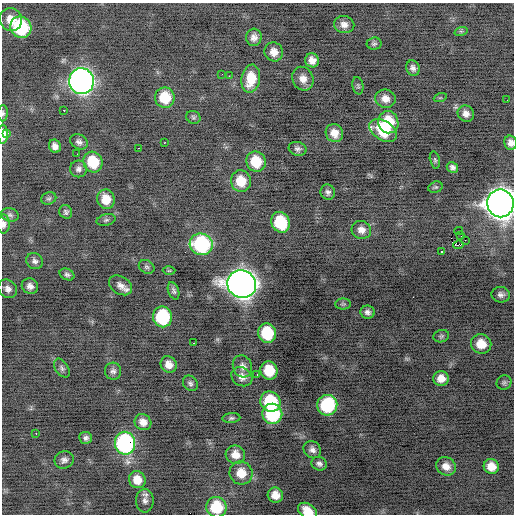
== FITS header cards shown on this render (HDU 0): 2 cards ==
NAXIS1  =                  512 / Axis length
NAXIS2  =                  512 / Axis length

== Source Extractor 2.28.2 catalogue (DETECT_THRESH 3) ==
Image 512 x 512 px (HDU 0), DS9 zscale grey, 1 PNG px = 1 image px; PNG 516 x 516 px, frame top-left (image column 1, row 512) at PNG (2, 3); each listed source drawn as its Kron ellipse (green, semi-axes under 4 px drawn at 4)
Background -0.466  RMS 0.85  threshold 2.56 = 3 sigma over >= 5 px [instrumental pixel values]
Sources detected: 105; all 105 listed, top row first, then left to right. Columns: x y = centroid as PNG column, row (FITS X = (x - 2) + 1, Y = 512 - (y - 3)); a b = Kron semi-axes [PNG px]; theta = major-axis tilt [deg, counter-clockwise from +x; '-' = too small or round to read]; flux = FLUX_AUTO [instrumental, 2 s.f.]
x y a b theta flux
11 20 12 11 - 720
344 25 10 8 -12 360
21 27 11 10 - 4100
461 31 7 4 17 99
254 37 9 7 85 320
374 44 7 6 - 130
274 52 10 9 - 470
312 60 7 7 - 400
413 68 8 6 -68 230
222 74 2 2 - 30
229 76 2 2 - 120
251 79 14 9 80 1300
303 79 12 10 -65 480
82 81 13 12 - 33000
358 86 9 5 -79 100
165 98 10 10 - 1700
440 98 7 4 18 79
385 99 10 9 - 430
507 100 3 2 - 45
64 110 3 3 - 270
3 113 8 5 89 120
466 114 8 8 - 320
193 117 7 6 - 120
388 122 11 10 - 1900
383 130 15 9 -33 2000
7 133 3 3 - 200
334 133 9 8 - 580
3 134 9 5 -88 600
79 142 9 7 -29 210
164 143 2 2 - 33
510 143 7 6 - 310
55 146 7 6 - 290
139 148 2 2 - 29
298 149 9 7 -15 190
77 154 3 2 - 45
435 160 9 5 -76 100
93 162 10 9 - 1900
256 162 10 9 - 1600
452 167 6 5 - 180
78 169 8 8 - 220
241 181 11 10 - 1200
435 187 7 5 18 99
328 192 8 7 - 180
49 198 8 6 21 120
106 199 10 8 -72 880
500 203 14 13 - 80000
66 212 7 6 - 140
10 215 9 6 -17 160
106 220 9 5 15 140
280 222 10 9 - 2600
3 224 9 6 89 260
361 230 10 9 - 390
459 231 4 2 - 4200
461 236 3 2 - 47
465 240 2 2 - 65
201 244 11 10 - 6700
458 245 5 3 - 2500
441 251 3 3 - 580
35 261 8 7 - 210
147 267 8 6 -31 130
169 271 6 4 1 75
67 274 8 5 -26 150
242 284 14 13 - 64000
121 285 12 8 -33 400
30 286 8 7 - 290
8 289 10 8 -46 290
174 291 9 5 -71 160
501 295 9 8 - 240
343 304 8 5 0 100
367 312 7 6 - 230
162 317 10 9 - 4200
267 333 10 9 - 2800
441 336 8 6 17 120
194 343 2 2 - 130
481 344 10 9 - 940
169 364 9 7 -48 450
242 366 11 9 -67 330
62 368 10 6 -57 170
113 371 8 8 - 210
269 371 9 8 - 1700
257 375 2 2 - 130
242 377 11 9 -30 420
441 378 8 7 - 490
190 383 8 7 - 160
504 383 8 7 - 130
270 402 10 9 - 3300
327 405 10 10 - 4500
272 414 10 10 - 4500
231 418 9 5 6 120
143 422 9 7 -36 440
36 433 2 2 - 400
86 438 6 6 - 170
125 443 11 10 - 9600
312 450 9 8 - 280
235 455 10 9 - 600
64 460 10 8 20 240
319 464 8 6 -22 200
446 466 10 9 - 490
491 466 8 7 - 700
241 473 11 11 - 890
137 480 9 8 - 740
275 495 8 7 - 580
145 501 12 8 90 280
216 507 10 10 - 2200
307 511 10 7 -33 860
At the frame edge (FLAGS 8, measured only in part): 6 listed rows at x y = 3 113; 3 134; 510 143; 500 203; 3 224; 307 511